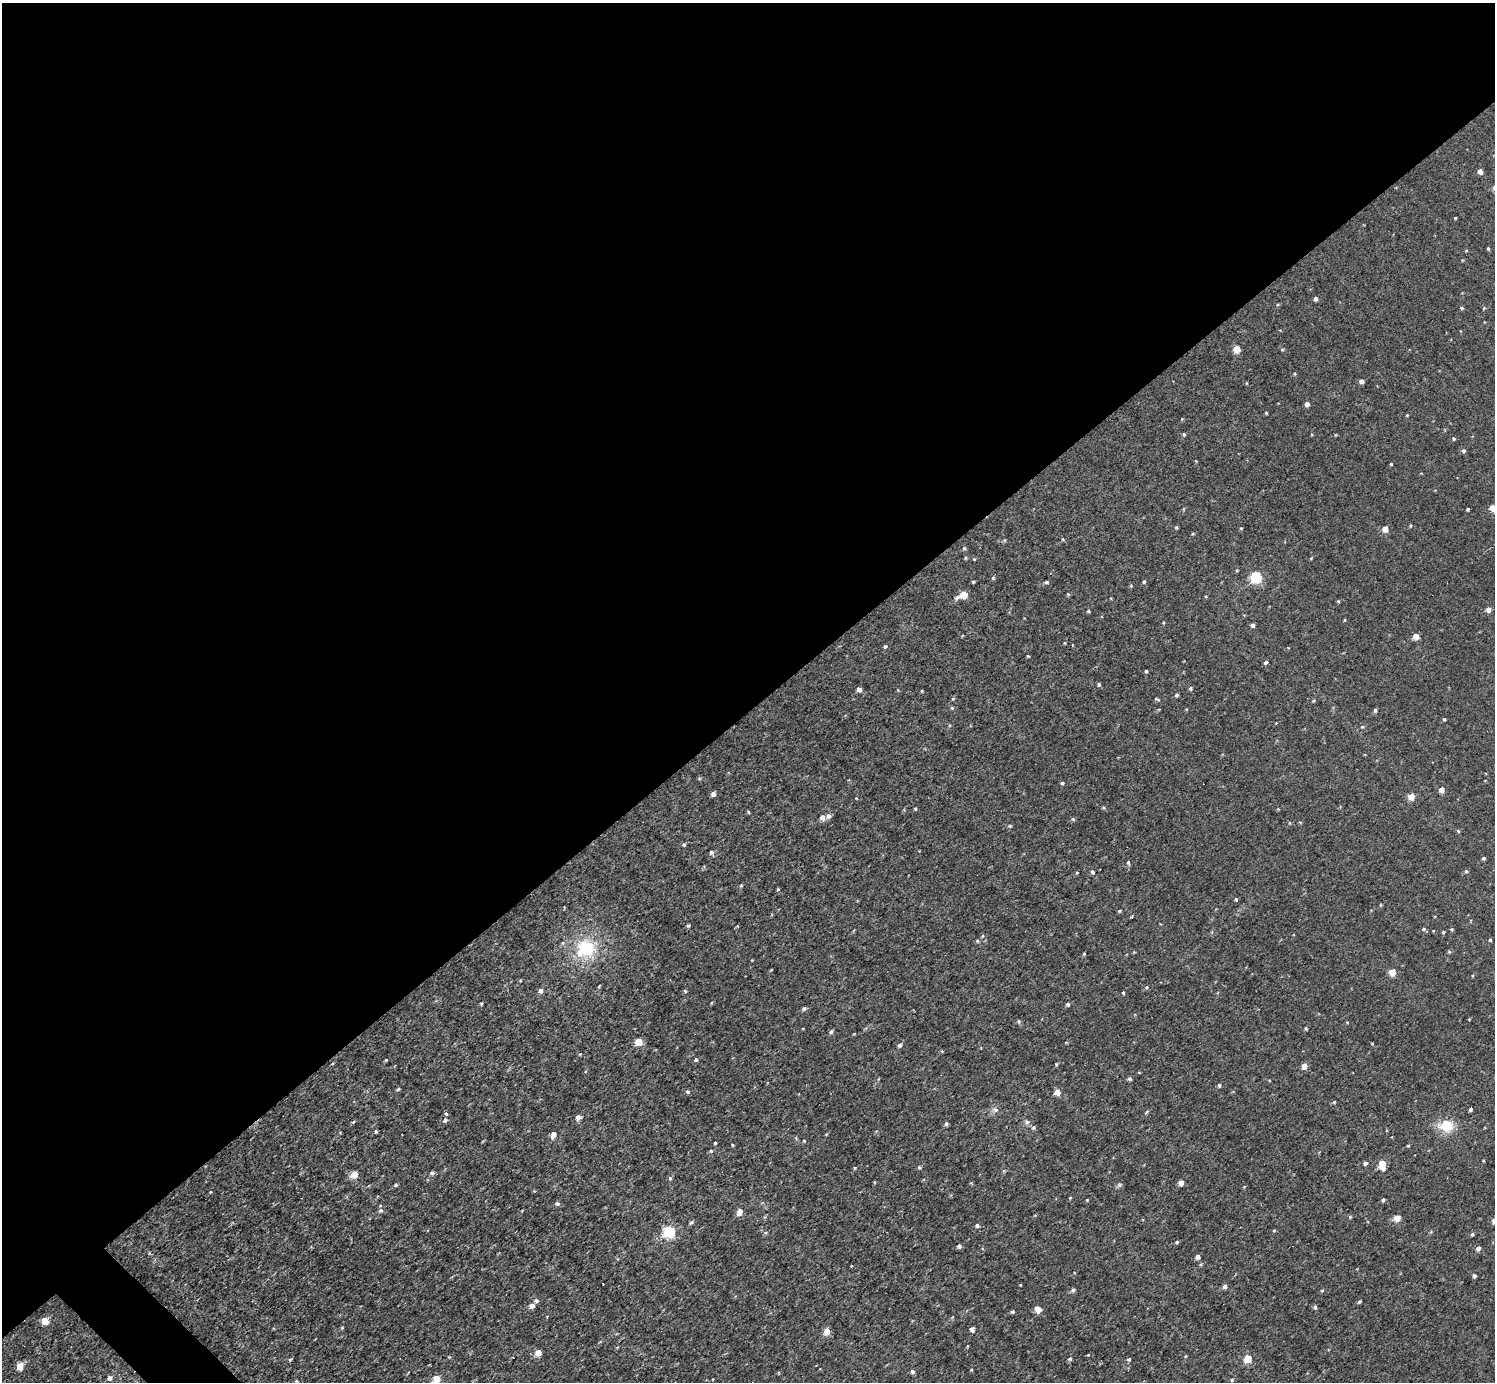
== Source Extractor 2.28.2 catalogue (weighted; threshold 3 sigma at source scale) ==
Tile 2 of 4 x 4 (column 2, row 1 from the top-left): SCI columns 1499-2991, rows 4300-5679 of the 5983 x 5981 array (HDU 1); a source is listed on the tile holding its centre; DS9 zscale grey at full resolution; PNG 1497 x 1384 px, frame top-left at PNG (2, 3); no overlay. Shown black and unused: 52% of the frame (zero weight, under 3 of 4 exposures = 1% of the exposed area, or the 3 px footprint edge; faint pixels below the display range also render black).
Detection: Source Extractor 2.28.2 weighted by HDU 2 'WHT'; one run over the whole footprint, this tile lists its part. Background 0.0675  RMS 0.062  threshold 0.281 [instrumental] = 3 sigma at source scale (4.5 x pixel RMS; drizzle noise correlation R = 1.50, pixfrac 1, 0.05/0.05 arcsec/px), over >= 5 px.
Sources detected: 208; all 208 listed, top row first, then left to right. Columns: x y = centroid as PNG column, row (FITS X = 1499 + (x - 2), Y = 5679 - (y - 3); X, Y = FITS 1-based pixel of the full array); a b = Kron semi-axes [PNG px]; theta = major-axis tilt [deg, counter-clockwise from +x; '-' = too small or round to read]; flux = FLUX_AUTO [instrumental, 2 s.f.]
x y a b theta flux
1480 171 5 4 - 42
1455 218 3 3 - 5.4
1488 249 4 3 - 7.3
1466 250 5 3 - 5.3
1315 299 5 4 - 15
1462 308 4 4 - 9.4
1236 349 5 5 - 130
1282 349 5 3 - 6.6
1361 381 4 4 - 27
1247 383 4 2 - 4.9
1307 404 4 4 - 41
1266 413 4 3 - 4.9
1407 415 4 3 - 5.3
1182 419 4 4 - 6.1
1184 434 4 4 - 8.4
1453 439 4 4 - 8.1
1463 451 5 5 - 13
1196 461 4 3 - 5.2
1391 464 3 3 - 6.1
1493 508 5 5 - 150
1468 509 3 3 - 7.9
1411 526 5 3 - 6.2
1176 528 5 4 - 7.1
1241 528 4 4 - 6
1385 529 5 4 - 70
1063 539 5 4 - 6.8
1005 540 5 3 - 6.8
964 548 5 4 - 8.2
966 558 4 4 - 7.3
1311 558 4 3 - 5.3
974 559 4 3 - 5.4
1256 577 6 5 - 560
993 578 5 4 - 9.7
973 582 4 3 - 6.5
1046 582 5 4 - 10
1144 582 5 4 - 9.1
1068 594 5 4 - 6.7
963 595 7 5 24 140
1338 601 4 4 - 6.7
1488 609 4 4 - 48
1088 611 5 4 - 8.1
1344 620 4 3 - 4.6
1163 623 4 3 - 5.8
1252 625 4 4 - 23
1416 636 5 4 - 78
885 646 5 4 - 11
1028 656 3 3 - 7.2
1266 662 4 4 - 14
1146 671 4 3 - 8.6
1099 684 4 4 - 11
1190 688 5 4 - 10
859 689 5 4 - 27
922 691 3 3 - 5.4
1176 695 4 4 - 11
953 699 5 4 - 7.2
1157 699 7 3 -19 8.6
1313 700 5 4 - 7.4
952 708 5 4 - 8.1
1186 709 4 3 - 4.8
1375 710 5 3 - 12
1444 719 4 4 - 6.8
1362 727 5 4 - 7
1062 783 4 3 - 11
1441 790 5 4 - 40
713 794 5 4 - 26
1411 796 5 4 - 110
856 798 4 3 - 3.8
915 809 4 3 - 7.3
748 812 5 3 - 6
829 816 6 5 - 24
822 817 5 5 - 35
1073 819 4 4 - 10
1300 822 5 3 - 5.1
1290 823 5 3 - 5.6
1010 826 5 4 - 7.6
1458 831 4 4 - 7.9
684 844 5 4 - 9.5
711 852 5 4 - 15
1483 858 4 4 - 9.6
1128 862 5 4 - 10
1466 871 5 4 - 8
1092 872 4 4 - 15
1077 873 4 3 - 4.6
741 885 5 4 - 8
778 889 4 3 - 7.8
1236 899 4 4 - 8.6
1381 905 5 3 - 5.6
1119 911 4 3 - 7.7
1160 924 3 2 - 4.3
688 925 5 4 - 9.7
737 926 3 2 - 6.8
1424 929 5 4 - 11
1451 929 4 4 - 7.5
1443 932 4 3 - 6.3
1490 940 3 3 - 9.5
977 941 5 4 - 8.8
586 948 22 19 38 320
1449 952 5 4 - 7.9
752 960 4 3 - 4
1392 972 5 5 - 110
599 986 5 3 - 5.7
1146 987 5 4 - 9.1
541 991 5 5 - 23
685 991 4 4 - 8.9
1123 992 4 3 - 9.1
481 1003 4 3 - 6.8
711 1003 5 3 - 5.2
1068 1004 5 5 - 11
804 1009 5 4 - 14
1469 1019 3 3 - 4.4
1019 1021 6 4 -71 9.2
1347 1022 3 3 - 5.6
1306 1028 4 3 - 7.7
831 1032 5 5 - 14
638 1042 5 5 - 130
1066 1042 5 3 - 5.5
900 1045 5 4 - 19
942 1051 4 4 - 6.1
580 1054 4 3 - 6.6
386 1060 4 3 - 6
696 1060 5 4 - 11
332 1064 5 3 - 4.8
1056 1064 4 3 - 7.4
1304 1066 5 4 - 74
1129 1079 4 4 - 14
1219 1085 4 4 - 13
398 1089 5 3 - 8.9
688 1092 5 4 - 13
1057 1092 4 4 - 85
1334 1102 4 4 - 7
1470 1109 4 3 - 14
995 1110 9 6 -35 20
1147 1112 6 4 50 8.9
446 1113 5 4 - 11
578 1117 5 4 - 36
445 1120 5 4 - 14
353 1122 5 4 - 7.6
1027 1122 6 6 - 15
946 1124 4 4 - 14
1447 1126 9 8 - 200
1034 1128 5 5 - 9.9
376 1132 4 3 - 15
553 1134 5 4 - 50
826 1134 4 3 - 4.7
804 1141 4 4 - 6.7
715 1143 3 3 - 7
732 1145 4 3 - 5.3
1408 1146 5 3 - 5.7
711 1151 4 4 - 7.8
1365 1163 4 4 - 19
1382 1163 5 5 - 110
919 1167 5 4 - 8
855 1168 5 3 - 5.8
1383 1169 5 4 - 33
432 1173 5 4 - 16
354 1174 5 5 - 120
670 1178 5 4 - 11
874 1182 4 3 - 4.7
1181 1183 4 4 - 51
396 1185 4 4 - 9.8
1119 1185 8 5 27 12
1244 1186 4 4 - 5.9
1070 1198 5 3 - 5.5
1087 1200 3 3 - 6.5
1383 1200 4 3 - 13
557 1203 6 5 - 14
381 1210 5 5 - 16
739 1212 5 5 - 58
1350 1217 4 4 - 8.3
1397 1218 5 5 - 100
1493 1221 7 4 87 15
691 1222 5 4 - 12
977 1225 4 4 - 15
1274 1230 5 3 - 6.2
669 1232 6 5 - 870
1472 1234 4 4 - 10
1177 1242 4 4 - 9.5
959 1246 4 4 - 18
1478 1249 6 5 - 21
1197 1257 4 4 - 24
1201 1264 5 4 - 8.1
1474 1276 4 4 - 16
1020 1285 3 2 - 4.6
1225 1286 5 4 - 24
1073 1290 5 5 - 17
1322 1291 4 4 - 7.3
536 1300 5 4 - 16
1359 1302 5 3 - 7.4
532 1306 5 4 - 37
1315 1307 6 4 81 12
1038 1309 5 5 - 120
1012 1311 4 3 - 12
44 1321 5 5 - 150
972 1329 4 4 - 35
827 1331 5 5 - 87
538 1352 5 5 - 95
1088 1355 4 3 - 5.1
1185 1356 5 3 - 5.8
1070 1359 5 4 - 14
1129 1359 4 4 - 10
1248 1359 5 5 - 190
290 1360 5 4 - 6.8
19 1366 5 4 - 110
913 1371 5 4 - 19
109 1378 5 4 - 31
436 1379 6 5 - 190
1232 1380 5 5 - 9.8
296 1381 4 4 - 6.7
Isophote crosses this tile's border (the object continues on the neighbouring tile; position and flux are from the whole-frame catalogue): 3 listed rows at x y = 1493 508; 1493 1221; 436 1379